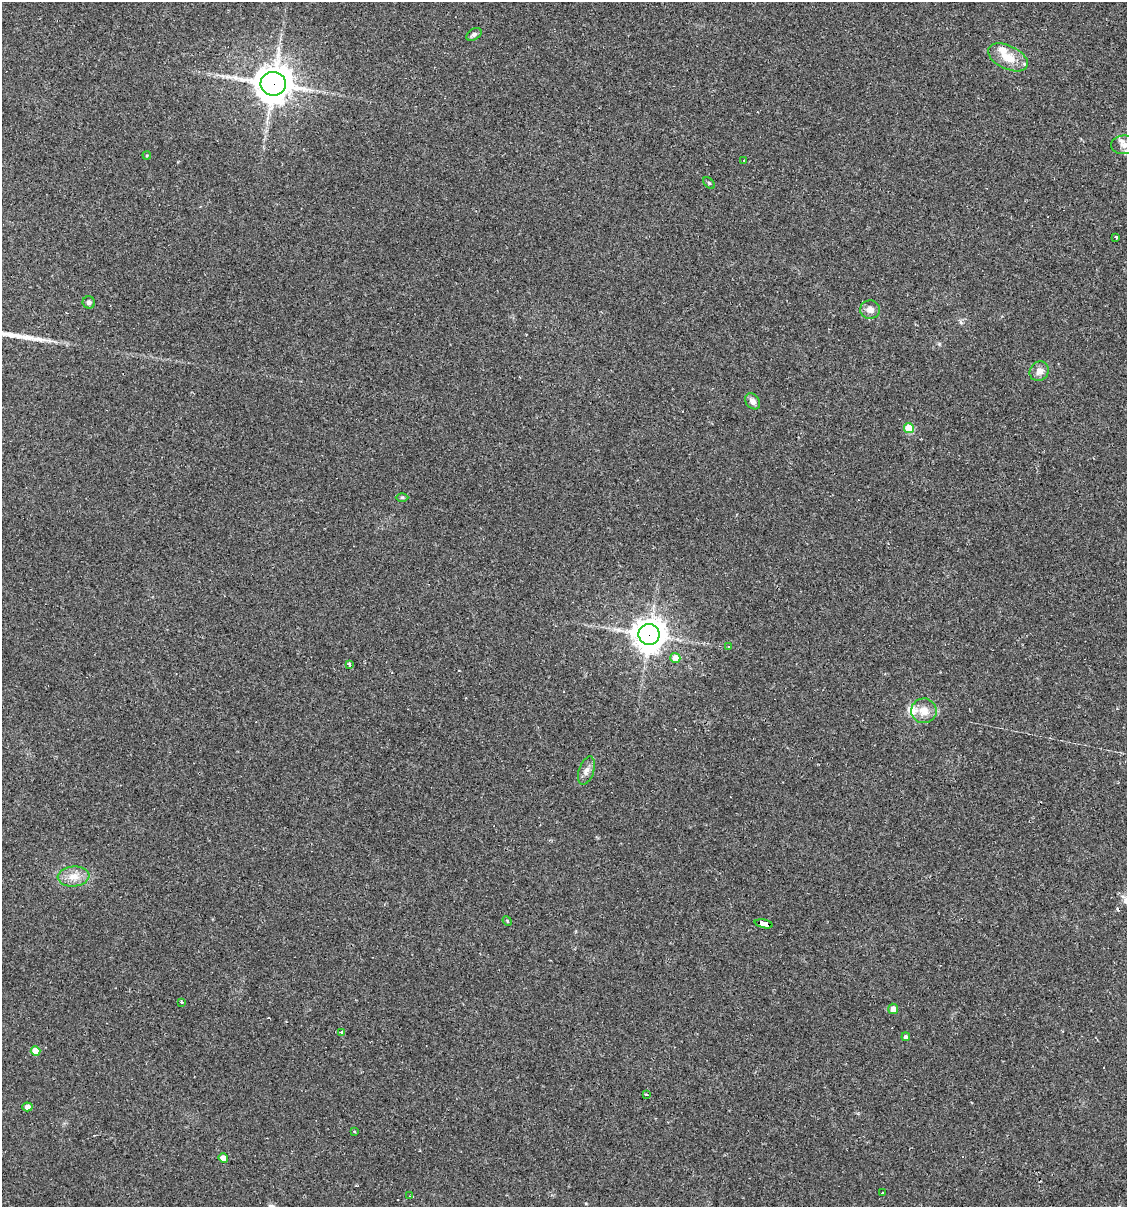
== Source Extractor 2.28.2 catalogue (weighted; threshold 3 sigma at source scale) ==
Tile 6 of 4 x 4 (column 2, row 2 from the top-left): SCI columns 1239-2363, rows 2412-3616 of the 4843 x 4822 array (HDU 1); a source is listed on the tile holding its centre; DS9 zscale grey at full resolution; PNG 1129 x 1209 px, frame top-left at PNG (2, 2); each listed source drawn as its Kron ellipse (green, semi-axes under 4 px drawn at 4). Shown black and unused: <1% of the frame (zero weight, under 2 of 3 exposures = <1% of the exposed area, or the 3 px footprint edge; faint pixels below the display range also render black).
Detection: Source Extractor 2.28.2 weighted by HDU 2 'WHT'; one run over the whole footprint, this tile lists its part. Background 0.0907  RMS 0.006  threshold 0.0272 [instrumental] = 3 sigma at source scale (4.5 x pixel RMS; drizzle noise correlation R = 1.50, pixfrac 1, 0.05/0.05 arcsec/px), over >= 5 px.
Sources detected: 46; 8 cosmic-ray / hot-pixel residue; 1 long thin detection or spike segment (spike, bleed or trail) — neither listed nor drawn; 3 inside a brighter listed object's ellipse — not listed separately; the other 34 listed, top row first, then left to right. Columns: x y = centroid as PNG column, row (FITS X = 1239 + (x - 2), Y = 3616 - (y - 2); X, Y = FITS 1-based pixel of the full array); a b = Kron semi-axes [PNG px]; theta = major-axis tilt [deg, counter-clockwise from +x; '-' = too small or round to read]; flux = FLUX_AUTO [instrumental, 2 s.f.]
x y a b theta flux
474 34 8 5 32 1.5
1008 57 21 11 -26 11
273 84 13 12 - 1200
1125 145 13 9 1 4.5
147 155 4 4 - 0.62
744 161 3 2 - 0.67
709 183 7 4 -45 0.84
1116 237 4 3 - 11
89 302 6 6 - 2
870 310 10 9 - 3.8
1039 371 10 9 - 4
753 401 9 6 -51 2.6
909 428 5 5 - 23
402 497 6 4 0 0.78
649 634 10 10 - 870
728 647 3 3 - 0.48
675 658 5 5 - 5.6
349 664 4 4 - 1.5
924 711 13 12 - 7.4
586 771 15 7 71 3.4
73 876 16 10 6 6.7
507 921 5 4 - 0.74
764 924 9 4 -12 160
182 1002 3 2 - 1.3
893 1009 5 5 - 4.5
342 1033 4 3 - 2.7
906 1037 4 4 - 1.8
35 1051 5 4 - 9.5
646 1094 4 2 - 0.68
27 1107 5 4 - 4.1
354 1131 4 3 - 0.53
223 1158 5 4 - 7.4
883 1193 3 2 - 0.59
410 1196 3 3 - 0.61
Overlapping masked pixels (flux is a lower limit): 3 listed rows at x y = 273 84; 649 634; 764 924
Isophote crosses this tile's border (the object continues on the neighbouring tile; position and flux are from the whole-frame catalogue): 1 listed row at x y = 1125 145